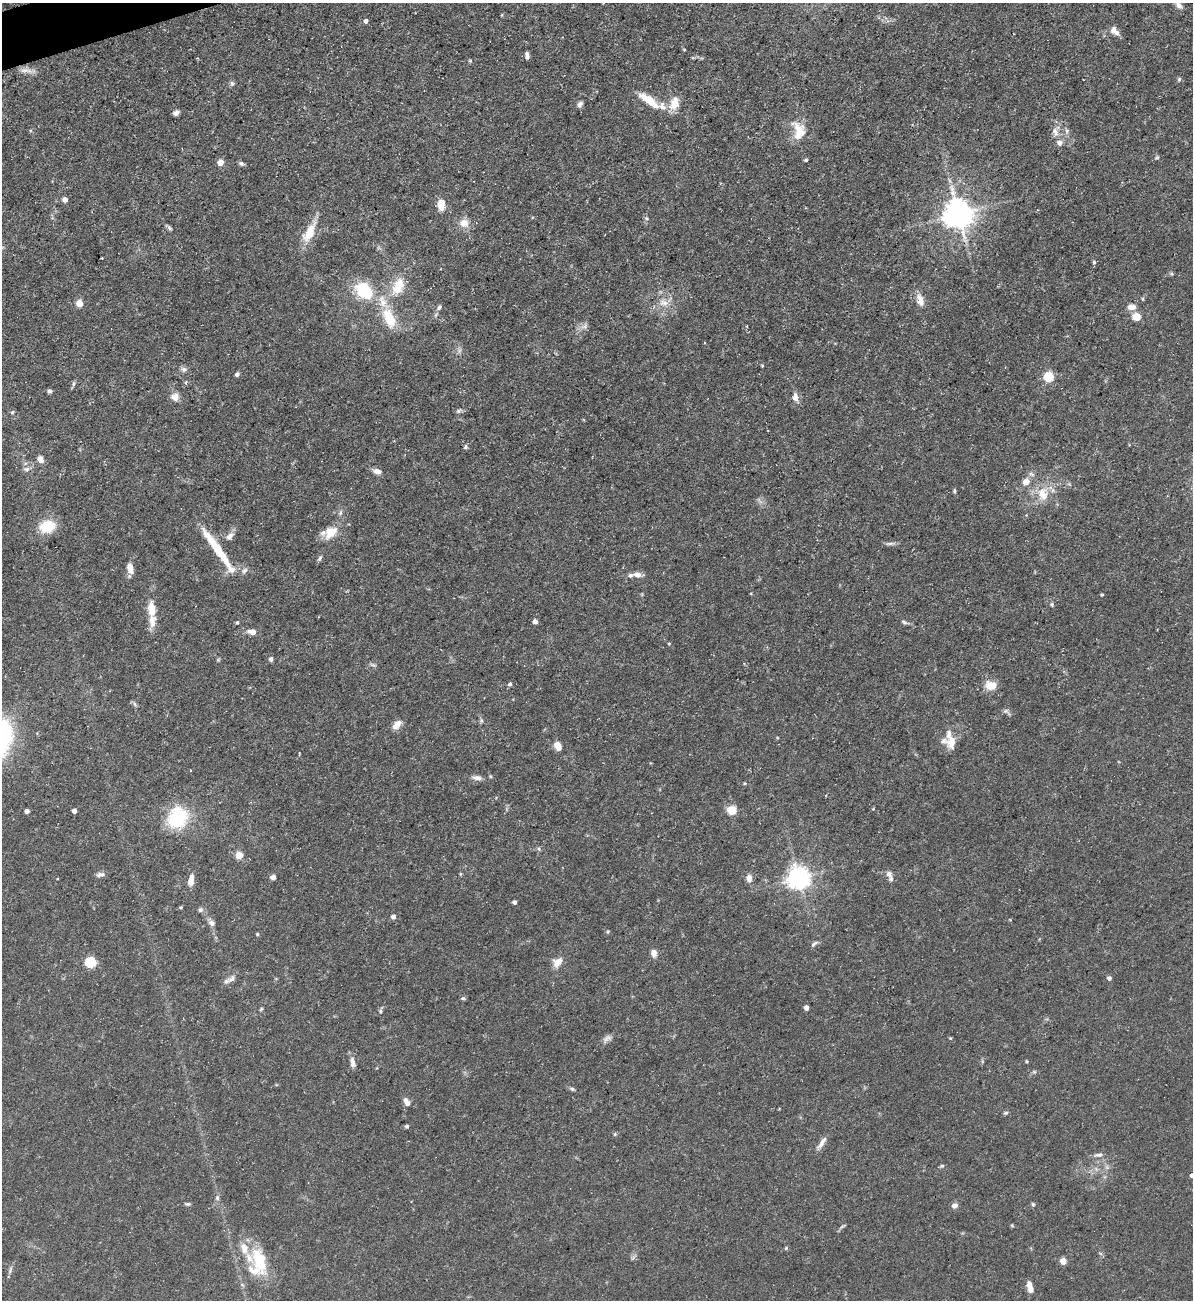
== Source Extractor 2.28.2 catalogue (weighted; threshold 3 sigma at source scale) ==
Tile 11 of 4 x 4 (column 3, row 3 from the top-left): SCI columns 2526-3716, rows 1299-2596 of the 5172 x 5191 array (HDU 1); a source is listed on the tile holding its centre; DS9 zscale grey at full resolution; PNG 1195 x 1302 px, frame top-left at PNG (2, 3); no overlay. Shown black and unused: <1% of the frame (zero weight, under 3 of 5 exposures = <1% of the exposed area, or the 3 px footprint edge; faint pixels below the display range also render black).
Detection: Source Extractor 2.28.2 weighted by HDU 2 'WHT'; one run over the whole footprint, this tile lists its part. Background 0.0757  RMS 0.0041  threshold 0.0185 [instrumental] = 3 sigma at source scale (4.5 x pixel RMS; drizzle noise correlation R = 1.50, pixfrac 1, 0.05/0.05 arcsec/px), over >= 5 px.
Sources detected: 156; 16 inside a brighter listed object's ellipse — not listed separately; the other 140 listed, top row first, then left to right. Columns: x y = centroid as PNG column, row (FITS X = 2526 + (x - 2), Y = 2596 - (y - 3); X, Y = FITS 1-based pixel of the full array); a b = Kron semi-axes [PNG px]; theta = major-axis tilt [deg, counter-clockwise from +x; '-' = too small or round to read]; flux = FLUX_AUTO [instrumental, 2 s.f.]
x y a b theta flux
1179 5 10 7 -49 2
366 21 4 4 - 1.4
1114 29 9 6 66 1.8
527 55 9 4 -90 1.3
470 61 4 4 - 0.53
25 70 13 7 1 2.5
1179 79 6 5 - 0.68
232 83 8 6 -89 0.9
649 100 32 10 -35 8.6
674 103 18 11 68 5.5
580 104 8 6 61 1.3
176 113 7 5 22 1.3
799 131 27 16 -77 9.3
1067 131 7 4 -72 0.84
1055 132 12 7 -69 2.6
1157 157 5 4 - 0.56
806 160 5 4 - 0.52
220 162 6 6 - 3
241 163 6 5 - 1
65 199 4 4 - 2.9
441 205 11 7 -86 5.5
958 214 9 8 - 610
646 218 5 4 - 0.62
464 223 13 12 - 4.1
169 228 8 3 -76 0.67
309 232 27 11 63 9.3
102 258 2 2 - 0.25
1094 262 5 4 - 0.57
398 286 22 13 64 10
364 291 17 12 -41 22
920 300 16 8 -77 3.4
664 302 15 10 -14 4.1
79 303 5 4 - 7.6
439 307 9 5 45 1.1
1131 307 11 7 1 2.6
1137 317 5 5 - 14
389 318 24 12 -64 13
584 326 10 5 23 1.6
762 366 4 3 - 0.38
183 369 8 7 - 1.3
237 374 4 4 - 1.3
1049 377 5 5 - 26
73 383 8 4 81 0.76
49 391 5 5 - 0.88
175 397 9 9 - 3.3
795 397 12 7 -83 2.7
458 411 6 5 - 0.78
12 412 5 4 - 0.58
465 447 6 5 - 0.88
40 459 7 5 -58 3.3
26 469 9 6 -1 1.4
377 471 10 6 -9 2.2
1026 482 7 6 - 3.6
954 491 6 4 -83 0.55
1043 494 21 16 -89 8.5
47 527 21 16 19 9.2
331 532 20 14 40 6.9
229 536 11 7 38 2.2
889 543 13 4 3 1.2
217 549 56 9 -54 16
320 558 8 5 67 0.88
130 568 10 6 -79 3.8
244 570 10 6 32 1.4
637 574 13 6 -3 2
1102 594 4 3 - 0.47
1052 604 6 5 - 0.68
151 609 20 9 -85 5.7
535 621 4 4 - 2
237 622 5 4 - 0.52
904 622 9 5 -25 0.91
252 632 9 6 -7 3
669 644 4 4 - 0.38
271 659 6 5 - 1.1
218 660 6 4 19 0.45
373 665 11 3 -25 0.7
510 684 5 4 - 0.87
991 685 12 8 -2 6.5
134 704 6 4 -86 0.75
1006 711 11 5 -44 1.1
397 725 13 7 46 3.4
951 742 20 12 90 4.8
558 746 7 6 - 5.4
490 776 5 3 - 0.44
477 778 12 6 -7 2
745 783 5 4 - 0.48
873 809 4 3 - 0.33
732 810 5 5 - 19
27 811 4 4 - 2.1
74 811 4 4 - 2.6
177 818 20 16 59 29
539 849 6 3 -72 0.59
239 855 5 5 - 10
100 874 12 6 13 1.4
460 874 5 3 - 0.44
889 874 9 7 -64 1.9
273 877 5 4 - 2.3
749 878 9 7 84 2.4
799 878 7 7 - 330
191 880 12 6 79 3.8
514 902 4 4 - 1.2
200 910 6 6 - 0.92
393 916 5 5 - 1.5
211 923 9 7 -37 1.6
257 934 4 4 - 0.51
814 944 11 5 37 1
654 953 10 7 -81 2.1
90 962 5 5 - 37
557 962 13 9 42 4.2
1109 978 4 4 - 1.4
231 979 16 7 39 2.1
463 998 7 5 -12 0.69
806 1007 4 4 - 2.2
261 1009 6 3 46 0.49
380 1011 6 5 - 0.68
950 1038 4 4 - 0.38
607 1039 13 7 31 1.8
1027 1061 4 3 - 0.43
353 1063 14 6 -79 2.3
1034 1072 6 4 43 0.61
572 1089 7 4 -21 0.77
407 1102 10 6 -61 2.3
1006 1113 6 5 - 0.64
407 1126 5 5 - 0.62
615 1134 6 3 72 0.48
822 1143 19 6 55 2.4
1098 1155 13 6 12 1.6
942 1166 6 5 - 0.62
1192 1175 4 4 - 1.9
217 1198 7 5 76 1
188 1204 7 4 -8 0.72
1033 1204 5 5 - 0.58
955 1205 7 6 - 1.7
1012 1225 5 4 - 0.45
842 1226 10 2 35 0.66
786 1248 5 4 - 0.47
633 1258 8 3 45 0.63
1063 1261 4 4 - 6.9
260 1262 31 17 -75 16
10 1269 11 4 68 1.1
1030 1285 11 7 -78 2.3
Isophote crosses this tile's border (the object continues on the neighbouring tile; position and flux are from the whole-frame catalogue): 1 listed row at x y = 1192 1175